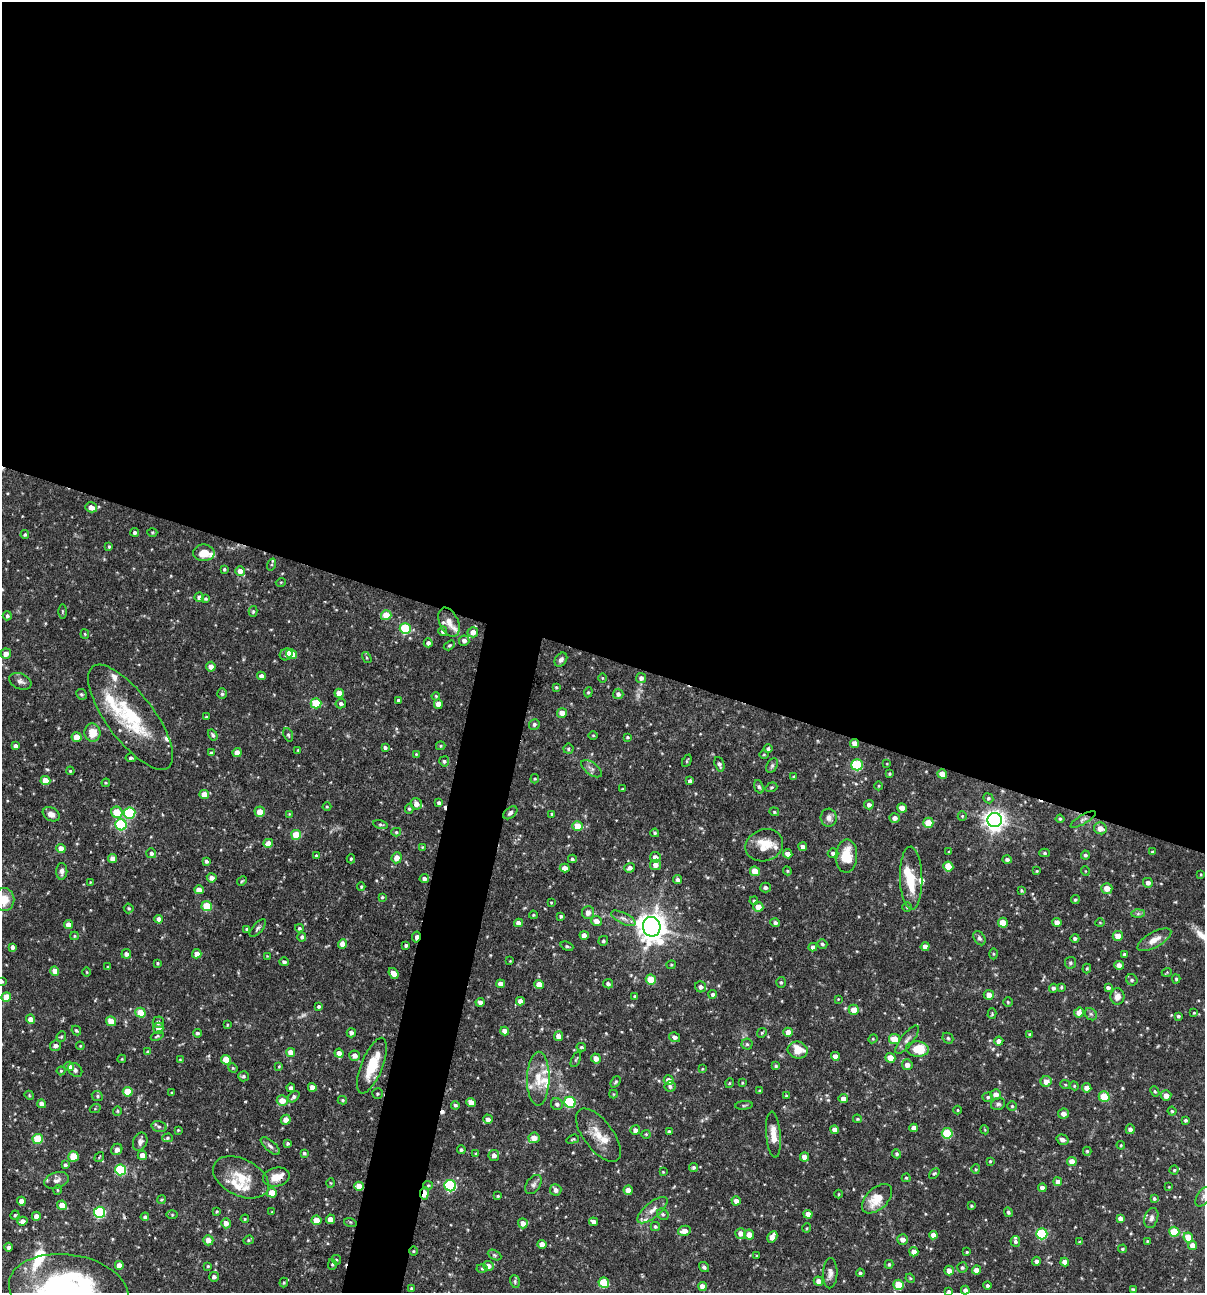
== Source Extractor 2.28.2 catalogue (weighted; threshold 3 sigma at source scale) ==
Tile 3 of 4 x 4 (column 3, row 1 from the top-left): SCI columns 2529-3731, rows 3874-5164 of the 5181 x 5164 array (HDU 1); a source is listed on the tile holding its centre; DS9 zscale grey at full resolution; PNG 1207 x 1295 px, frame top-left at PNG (2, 2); each listed source drawn as its Kron ellipse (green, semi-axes under 4 px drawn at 4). Shown black and unused: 53% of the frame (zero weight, under 3 of 4 exposures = <1% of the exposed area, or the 3 px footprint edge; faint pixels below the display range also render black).
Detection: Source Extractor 2.28.2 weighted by HDU 2 'WHT'; one run over the whole footprint, this tile lists its part. Background 0.0992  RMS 0.0039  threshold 0.0176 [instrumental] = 3 sigma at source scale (4.5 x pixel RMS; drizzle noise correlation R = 1.50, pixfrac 1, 0.05/0.05 arcsec/px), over >= 5 px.
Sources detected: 510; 2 too faint to see at this stretch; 3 cosmic-ray / hot-pixel residue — neither listed nor drawn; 21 inside a brighter listed object's ellipse — not listed separately; the other 484 listed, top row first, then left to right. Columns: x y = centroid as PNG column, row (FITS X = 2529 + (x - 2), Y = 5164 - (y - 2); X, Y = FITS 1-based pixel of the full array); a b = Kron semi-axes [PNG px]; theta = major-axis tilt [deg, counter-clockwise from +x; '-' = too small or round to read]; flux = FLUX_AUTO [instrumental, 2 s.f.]
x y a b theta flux
91 507 6 5 - 2.7
135 532 4 4 - 0.84
152 532 5 3 - 0.43
25 535 4 4 - 0.6
109 547 4 3 - 0.47
204 553 11 8 0 5.1
271 564 6 4 71 0.47
224 569 4 3 - 0.53
240 571 5 5 - 2.4
281 582 5 3 - 0.32
199 597 5 4 - 1.5
206 599 4 4 - 0.56
62 611 7 3 -90 0.46
253 611 5 4 - 0.53
386 615 5 5 - 7.5
7 616 4 4 - 0.76
449 622 15 9 -65 3.4
405 629 5 5 - 26
443 631 5 4 - 0.95
473 632 5 5 - 3.1
85 634 4 4 - 0.4
464 641 5 5 - 1.4
428 643 4 4 - 1.3
449 645 6 4 33 0.55
6 654 5 5 - 2.5
286 654 6 5 - 1.1
292 654 6 5 - 6.2
367 658 6 3 -59 0.51
561 660 8 5 54 1.3
211 667 5 5 - 2.2
261 676 4 4 - 1.7
602 678 5 3 - 0.33
641 678 5 5 - 1.4
20 681 11 7 -23 1.7
556 687 4 3 - 0.42
588 692 5 4 - 0.51
339 693 4 4 - 4.7
81 694 5 5 - 0.66
222 694 5 4 - 0.7
618 694 5 5 - 1.4
436 696 4 3 - 0.39
398 700 4 3 - 0.7
316 703 5 5 - 14
341 704 5 4 - 0.91
438 704 4 4 - 2.9
562 713 5 5 - 3
130 717 63 23 -53 29
206 717 4 4 - 0.41
534 724 5 5 - 0.87
92 733 9 8 - 6.2
213 735 6 4 -57 0.79
288 735 7 4 -68 0.7
593 735 5 3 - 0.35
76 737 5 5 - 4.7
627 737 4 3 - 0.51
855 743 4 4 - 2.9
15 746 4 4 - 1.2
441 746 5 4 - 0.47
385 747 4 3 - 0.82
568 749 5 5 - 0.65
768 749 4 4 - 0.77
298 750 3 3 - 0.32
237 752 4 4 - 3.4
211 753 4 4 - 0.76
416 754 4 4 - 0.39
764 754 5 3 - 0.35
131 758 5 4 - 0.7
444 761 5 5 - 0.74
687 761 6 3 64 0.43
719 764 7 4 -72 1.1
887 764 4 2 - 0.26
857 765 5 5 - 27
772 766 8 5 63 0.78
591 769 12 6 -36 1.5
70 771 4 3 - 0.43
889 774 3 3 - 0.45
942 774 5 4 - 4.1
794 777 4 3 - 0.43
535 779 5 4 - 0.47
45 780 5 4 - 5.2
690 781 4 4 - 1.2
106 783 4 4 - 0.45
879 786 4 3 - 0.32
759 787 7 4 -69 0.7
771 787 6 4 19 0.54
623 789 3 3 - 0.44
204 794 5 4 - 4.9
988 798 5 5 - 0.7
439 803 4 4 - 0.84
416 804 6 5 - 2.8
869 805 5 4 - 1.5
327 806 4 3 - 0.35
902 808 5 4 - 3.3
409 809 5 4 - 0.61
117 812 6 5 - 8.9
260 812 5 5 - 4.4
774 812 5 4 - 0.46
130 813 6 5 - 29
510 813 8 5 40 1
51 814 9 6 -30 2.2
289 814 4 4 - 0.33
552 814 3 3 - 0.48
962 816 5 4 - 0.46
829 818 9 8 - 1.8
895 818 5 4 - 1.7
1060 819 4 4 - 0.51
1083 819 14 4 31 1.3
995 820 7 7 - 260
928 823 5 5 - 6.2
380 824 7 4 -14 0.64
121 825 6 5 - 32
578 826 5 5 - 6.5
1100 828 6 5 - 3.1
396 832 5 4 - 0.55
655 833 4 3 - 0.56
296 835 5 5 - 9.9
268 843 5 4 - 4.3
764 845 19 15 18 7.9
422 847 4 3 - 0.33
803 847 4 4 - 1.6
61 849 4 4 - 4.1
949 852 3 3 - 0.37
1152 852 4 3 - 0.56
151 853 5 5 - 1
833 853 5 5 - 1.4
1045 853 5 4 - 0.63
788 854 5 4 - 2.3
1085 855 4 4 - 0.69
316 856 4 4 - 0.64
846 856 16 11 87 9.6
655 857 5 5 - 2.2
397 858 6 5 - 3.1
113 859 4 4 - 2.7
351 859 4 4 - 0.61
572 859 4 4 - 0.72
1007 859 5 3 - 0.94
206 861 4 4 - 0.92
655 865 5 5 - 2.2
948 867 5 5 - 7.5
565 868 5 4 - 2.6
630 868 5 5 - 1.5
62 871 8 5 89 1.6
755 871 5 4 - 6.7
787 871 4 4 - 0.47
1037 871 3 3 - 0.34
1085 871 5 3 - 0.29
1201 874 3 3 - 0.34
212 878 5 4 - 2
911 878 31 11 -89 11
424 879 4 4 - 1.5
678 880 4 4 - 1.1
242 881 5 4 - 0.48
90 882 3 3 - 0.3
1148 883 5 5 - 1.5
361 886 4 3 - 0.46
765 887 5 5 - 1.1
1107 888 5 5 - 3.7
199 890 5 4 - 3.2
1021 890 4 3 - 0.46
382 897 4 4 - 0.46
4 899 11 10 - 6.3
1075 900 4 4 - 0.67
754 901 4 3 - 0.47
551 902 3 3 - 0.34
207 906 5 5 - 12
758 907 5 5 - 3.2
907 907 5 4 - 0.53
129 908 5 5 - 0.55
588 912 6 6 - 2.5
1138 914 7 4 1 0.79
533 915 4 3 - 0.46
561 916 4 3 - 0.67
623 918 13 5 -27 1.8
159 919 4 4 - 2.6
596 921 5 5 - 2.6
1057 922 4 4 - 2.4
518 923 4 4 - 2.1
775 923 5 4 - 1
1003 923 5 5 - 5.7
1100 923 5 3 - 0.32
68 925 4 4 - 2.7
652 927 10 9 - 530
258 928 11 5 49 0.97
299 928 4 4 - 0.72
247 929 4 3 - 0.58
584 935 4 4 - 2.6
74 936 4 4 - 0.45
1118 936 5 5 - 4.1
302 937 4 4 - 0.86
416 937 5 3 - 2.2
979 938 8 5 -57 0.99
1075 938 4 4 - 0.76
1154 940 19 7 29 3.9
603 941 5 4 - 0.65
342 944 5 4 - 3.1
822 944 5 4 - 0.75
406 945 3 3 - 0.9
567 946 7 4 -21 0.58
13 947 4 4 - 1.2
813 947 4 4 - 1.3
925 947 4 4 - 2.5
126 954 5 4 - 1.6
197 954 4 4 - 2.6
993 954 5 3 - 0.41
1124 954 4 4 - 0.55
267 956 3 3 - 0.23
510 961 2 2 - 0.28
284 962 5 4 - 0.87
158 963 4 3 - 0.45
1070 963 6 6 - 0.65
671 965 4 4 - 0.46
1119 965 4 4 - 2.5
108 967 3 3 - 0.56
1087 968 5 4 - 0.46
55 971 4 4 - 3
87 972 5 3 - 0.3
1167 972 5 3 - 0.33
394 973 6 4 -53 3.9
651 979 5 5 - 11
1176 979 4 4 - 0.49
1132 980 6 5 - 0.8
2 982 4 4 - 0.59
781 982 5 4 - 0.61
501 984 4 4 - 2.9
608 984 5 4 - 1.1
539 985 5 4 - 5.4
701 987 6 5 - 1.4
1061 987 4 3 - 0.48
1053 988 4 4 - 0.86
1108 988 4 4 - 1.1
713 994 4 4 - 1.1
989 995 5 5 - 3
635 996 4 3 - 0.4
1117 996 8 7 - 2.6
6 997 5 4 - 5.9
838 999 2 2 - 0.26
520 1001 4 4 - 2.4
480 1002 4 4 - 1.7
1008 1002 5 5 - 0.55
319 1006 4 4 - 0.78
854 1010 5 5 - 4.4
140 1013 5 5 - 7.8
1079 1013 5 4 - 2.7
1194 1013 3 3 - 0.33
992 1014 5 4 - 0.52
1091 1014 7 5 -45 0.79
1178 1016 4 3 - 0.6
30 1019 4 4 - 2.6
111 1021 5 4 - 5.3
158 1022 5 5 - 1.3
227 1025 4 3 - 0.32
158 1028 5 5 - 3
76 1031 5 3 - 0.55
505 1031 4 4 - 2.8
788 1032 5 4 - 3.7
197 1033 4 4 - 0.69
351 1033 4 4 - 1.4
762 1033 5 4 - 0.54
1030 1034 4 4 - 0.68
61 1036 5 4 - 0.56
157 1036 7 4 22 0.51
559 1036 5 4 - 3.2
675 1037 5 5 - 1.4
948 1038 6 5 - 0.59
873 1039 4 4 - 0.43
894 1039 5 5 - 7.1
907 1039 17 6 51 2
999 1041 4 4 - 2
747 1044 5 5 - 0.69
56 1045 6 5 - 1.4
80 1046 4 4 - 0.41
581 1047 4 3 - 0.55
917 1049 11 7 -4 8.9
798 1050 10 8 -15 6.6
148 1052 4 4 - 1.1
291 1052 4 4 - 4.1
339 1053 4 4 - 2.7
354 1056 5 5 - 2.6
835 1056 4 4 - 2.8
596 1058 5 4 - 2.9
890 1058 5 5 - 5.3
122 1059 4 4 - 0.39
576 1059 8 3 65 0.47
180 1060 4 3 - 0.33
226 1060 5 5 - 8.1
907 1065 5 5 - 2
69 1066 5 4 - 2.7
279 1066 4 3 - 0.39
372 1066 29 10 68 11
776 1066 4 3 - 0.67
233 1068 5 4 - 0.47
702 1069 4 3 - 0.36
75 1070 8 6 -44 1
61 1071 4 4 - 0.45
243 1076 5 5 - 0.81
538 1079 27 11 89 7.5
669 1080 5 5 - 3.1
1046 1081 5 5 - 2.7
616 1082 6 4 51 0.56
730 1083 5 3 - 0.32
742 1083 4 3 - 0.37
1065 1084 5 3 - 0.44
670 1086 5 5 - 0.89
1074 1086 5 4 - 0.47
312 1087 4 4 - 2.8
291 1088 4 4 - 1.2
1087 1088 5 4 - 2.7
760 1091 4 3 - 0.51
1155 1091 5 4 - 0.51
128 1092 5 5 - 9.2
172 1093 3 3 - 0.51
377 1094 5 5 - 0.56
613 1094 4 4 - 0.43
996 1094 5 5 - 2.6
29 1095 5 3 - 0.39
1166 1095 5 5 - 2.6
97 1096 6 5 - 0.67
786 1096 4 3 - 0.48
294 1097 6 4 43 1.1
988 1097 5 4 - 0.61
1104 1097 5 5 - 9.7
843 1099 5 4 - 2.5
342 1100 5 4 - 0.54
282 1101 5 5 - 4.6
471 1102 5 4 - 2.9
570 1102 5 5 - 30
42 1104 4 4 - 2.2
557 1104 6 5 - 1.2
998 1104 7 6 - 0.99
455 1105 4 4 - 0.69
744 1105 9 3 5 0.6
1012 1106 4 4 - 0.55
95 1109 5 3 - 0.35
958 1110 4 3 - 0.38
117 1111 4 4 - 0.47
1172 1111 4 4 - 0.51
1064 1114 5 5 - 2.4
488 1119 5 4 - 1.9
857 1119 4 3 - 0.52
286 1120 5 5 - 2.9
1185 1120 3 3 - 0.63
159 1127 7 5 -13 0.88
914 1128 4 4 - 2.4
1130 1129 5 4 - 1.5
178 1130 3 2 - 0.35
635 1130 5 5 - 2.1
835 1130 4 4 - 2.2
985 1130 4 3 - 0.32
669 1131 4 3 - 0.72
947 1133 5 5 - 18
646 1134 4 4 - 0.41
598 1135 31 14 -52 7.3
773 1135 23 7 -85 4.5
167 1138 5 4 - 0.65
534 1138 5 5 - 4
38 1139 5 5 - 15
573 1139 6 4 19 0.51
1063 1140 6 5 - 1.5
140 1142 9 7 68 1.5
287 1143 3 3 - 0.64
1121 1145 4 4 - 0.41
270 1146 12 5 -42 1.3
117 1149 6 5 - 1.9
461 1150 4 4 - 0.64
1087 1151 4 4 - 0.54
304 1153 4 3 - 0.58
476 1154 4 3 - 0.4
897 1154 5 4 - 0.7
142 1155 4 4 - 2.6
494 1155 5 5 - 1.7
73 1156 5 5 - 11
99 1157 5 3 - 0.33
804 1157 4 4 - 2.8
990 1161 4 3 - 0.38
1072 1162 5 4 - 4.1
65 1165 4 3 - 0.85
693 1167 5 4 - 0.73
976 1169 5 4 - 0.42
121 1170 5 5 - 29
1174 1170 4 4 - 0.48
663 1172 4 3 - 0.33
934 1173 6 4 44 0.57
241 1177 30 18 -26 11
276 1177 13 9 13 4.6
906 1178 4 4 - 0.48
56 1180 13 8 19 2.2
1058 1182 4 4 - 2.6
331 1183 5 3 - 0.33
533 1184 10 7 56 1.4
428 1185 5 4 - 0.47
359 1186 5 4 - 4.6
450 1186 6 5 - 42
1169 1187 3 3 - 0.29
1042 1188 4 4 - 1.9
57 1190 5 3 - 0.36
556 1190 6 5 - 1.5
628 1190 4 4 - 2.6
272 1193 5 5 - 6.4
424 1193 6 4 81 7.6
839 1194 4 3 - 0.32
498 1196 3 2 - 0.39
1203 1197 11 6 57 1.4
1154 1198 4 4 - 0.72
877 1199 18 10 43 9
161 1200 4 3 - 0.4
21 1201 4 4 - 2.9
736 1201 5 4 - 2.4
62 1205 5 4 - 4.9
971 1206 3 3 - 0.46
652 1210 19 7 39 3.1
217 1211 3 3 - 0.44
99 1212 6 5 - 37
272 1212 3 3 - 0.31
1008 1212 5 4 - 0.72
172 1214 5 4 - 0.41
663 1214 6 5 - 0.83
808 1214 4 4 - 3.1
15 1215 4 4 - 0.51
36 1216 4 4 - 2.5
145 1217 4 4 - 0.84
1120 1218 4 4 - 1.4
1151 1218 10 6 71 1.5
245 1219 4 3 - 0.46
330 1219 5 4 - 4.7
316 1220 5 4 - 5.9
22 1221 5 4 - 2.1
350 1222 6 4 -17 0.57
594 1222 4 4 - 1.9
226 1223 5 5 - 2.7
523 1223 5 5 - 3
655 1226 4 4 - 0.67
807 1228 5 3 - 0.34
684 1231 6 5 - 2.7
1174 1232 5 5 - 12
741 1233 5 5 - 2.8
1042 1234 5 5 - 26
749 1235 5 5 - 3.2
933 1235 4 4 - 2.5
772 1237 6 4 60 3.3
1188 1237 5 4 - 6.4
902 1239 5 5 - 2.3
208 1240 5 5 - 3.4
248 1240 5 4 - 0.52
1015 1241 5 5 - 1
1147 1241 4 3 - 0.33
1080 1242 4 3 - 0.62
542 1244 4 4 - 3.1
1193 1245 4 4 - 3.2
8 1247 4 4 - 1
1123 1249 4 3 - 0.5
413 1251 5 3 - 0.38
914 1252 4 4 - 2.5
967 1252 3 3 - 0.36
495 1255 7 4 -27 0.62
757 1256 3 2 - 0.34
336 1260 5 4 - 0.52
1036 1261 4 4 - 1.1
1065 1262 4 4 - 3
332 1264 5 4 - 0.6
889 1264 4 3 - 0.55
119 1265 4 4 - 2.8
208 1266 3 3 - 0.44
488 1266 5 5 - 1.9
704 1267 5 4 - 0.88
962 1268 5 5 - 0.74
482 1269 5 3 - 0.45
949 1270 5 4 - 2.8
976 1270 4 4 - 2.7
830 1273 15 7 89 2.1
860 1273 4 4 - 0.77
214 1277 5 5 - 1.3
910 1278 5 4 - 0.43
515 1281 6 5 - 0.72
818 1281 5 4 - 1.8
284 1282 5 4 - 0.48
604 1283 5 5 - 15
899 1285 5 5 - 10
987 1285 4 4 - 0.74
702 1286 4 4 - 2.5
411 1288 3 3 - 0.38
1133 1289 4 3 - 0.45
69 1290 60 35 -8 98
965 1290 4 4 - 1.3
949 1291 4 3 - 0.74
Overlapping masked pixels (flux is a lower limit): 6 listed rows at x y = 130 717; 855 743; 416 937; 276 1177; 359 1186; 424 1193
Isophote crosses this tile's border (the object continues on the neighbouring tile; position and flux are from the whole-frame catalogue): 5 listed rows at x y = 4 899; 2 982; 1203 1197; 69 1290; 949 1291